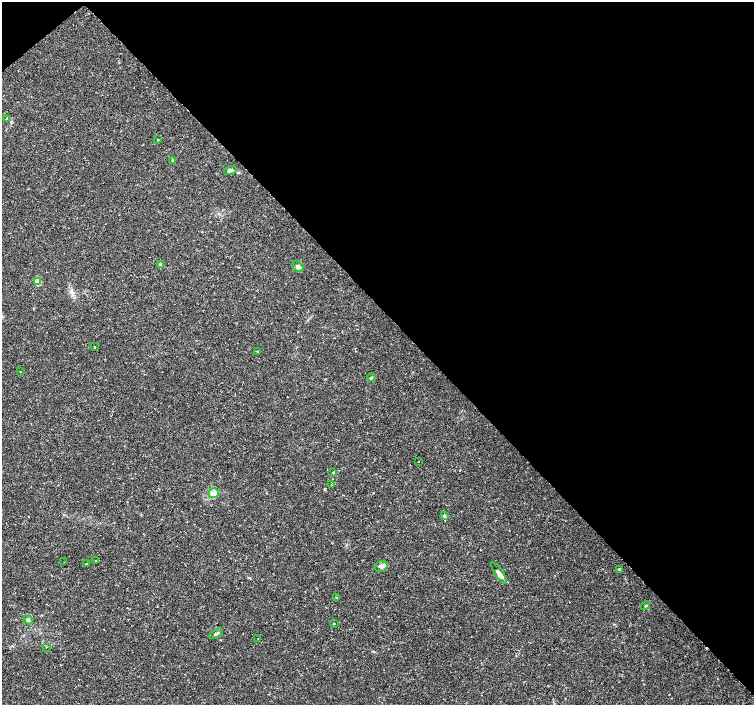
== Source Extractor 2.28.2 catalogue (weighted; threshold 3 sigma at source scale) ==
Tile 3 of 4 x 4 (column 3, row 1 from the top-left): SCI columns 3007-4510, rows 4367-5772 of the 6017 x 5985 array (HDU 1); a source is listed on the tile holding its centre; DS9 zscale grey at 2 x 2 block average (1 PNG px = mean of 2 x 2 image px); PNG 756 x 707 px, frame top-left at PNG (2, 2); each listed source drawn as its Kron ellipse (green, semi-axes under 4 px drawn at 4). Shown black and unused: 45% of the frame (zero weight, under 2 of 3 exposures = <1% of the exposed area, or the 3 px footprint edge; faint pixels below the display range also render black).
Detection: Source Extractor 2.28.2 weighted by HDU 2 'WHT'; one run over the whole footprint, this tile lists its part. Background 0.0308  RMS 0.0036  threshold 0.0164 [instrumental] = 3 sigma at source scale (4.5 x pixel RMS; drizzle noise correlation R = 1.50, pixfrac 1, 0.0396/0.0396 arcsec/px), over >= 5 px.
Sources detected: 29; all 29 listed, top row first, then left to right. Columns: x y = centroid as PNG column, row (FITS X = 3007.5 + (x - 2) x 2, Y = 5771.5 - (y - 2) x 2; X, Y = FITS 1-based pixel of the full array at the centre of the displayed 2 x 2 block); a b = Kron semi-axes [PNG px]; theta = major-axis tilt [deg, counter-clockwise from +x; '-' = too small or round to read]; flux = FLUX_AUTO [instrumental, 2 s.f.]
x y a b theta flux
7 118 2 2 - 0.48
158 140 2 2 - 0.46
173 160 2 2 - 0.57
230 170 6 3 17 1.7
160 264 3 3 - 0.75
298 267 6 4 -42 2.6
37 282 3 3 - 24
94 347 2 2 - 0.68
257 351 2 2 - 1.5
20 372 2 2 - 0.44
371 377 4 3 - 0.82
419 462 2 2 - 0.73
333 472 2 2 - 1.8
331 484 2 2 - 0.5
214 493 5 4 - 2.8
444 516 4 3 - 1.2
96 560 2 2 - 0.6
64 562 2 2 - 0.34
86 564 2 2 - 0.39
381 566 7 5 18 2.5
619 569 4 3 - 0.82
499 573 13 3 -56 3.8
336 597 2 2 - 0.56
645 606 4 2 - 0.71
28 620 5 3 - 1.2
334 624 3 2 - 0.44
216 634 7 3 29 1.3
258 638 2 2 - 0.52
46 647 2 2 - 0.36
Diffuse or blended objects may show on this block-average render without a row.